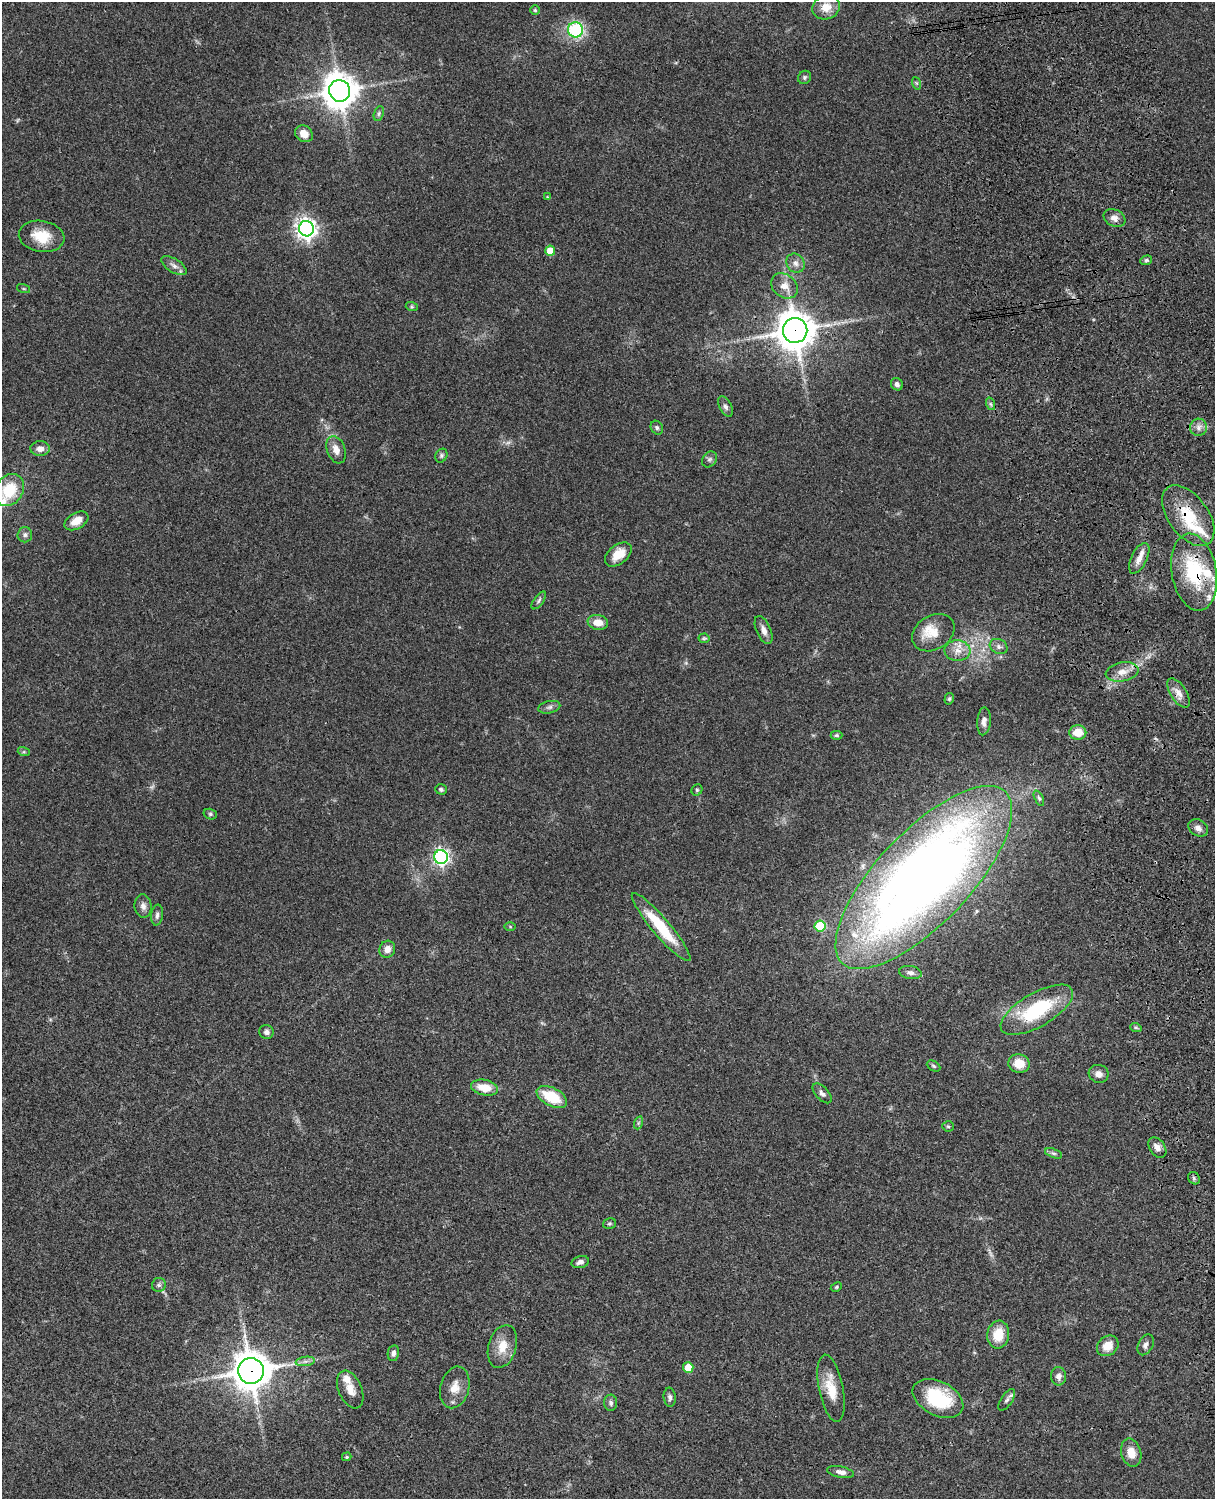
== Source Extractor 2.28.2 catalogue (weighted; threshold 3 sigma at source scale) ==
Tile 6 of 4 x 3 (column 2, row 2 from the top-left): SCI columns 1333-2545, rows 1773-3269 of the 5090 x 4927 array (HDU 1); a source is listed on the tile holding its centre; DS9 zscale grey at full resolution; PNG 1217 x 1501 px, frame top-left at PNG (2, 2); each listed source drawn as its Kron ellipse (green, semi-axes under 4 px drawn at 4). Shown black and unused: <1% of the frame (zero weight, under 3 of 4 exposures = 6% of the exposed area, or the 3 px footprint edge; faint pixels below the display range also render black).
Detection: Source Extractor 2.28.2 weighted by HDU 2 'WHT'; one run over the whole footprint, this tile lists its part. Background 0.0756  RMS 0.0057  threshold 0.0257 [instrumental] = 3 sigma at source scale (4.5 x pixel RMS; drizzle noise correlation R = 1.50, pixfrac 1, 0.05/0.05 arcsec/px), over >= 5 px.
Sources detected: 113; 2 too faint to see at this stretch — neither listed nor drawn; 9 inside a brighter listed object's ellipse — not listed separately; the other 102 listed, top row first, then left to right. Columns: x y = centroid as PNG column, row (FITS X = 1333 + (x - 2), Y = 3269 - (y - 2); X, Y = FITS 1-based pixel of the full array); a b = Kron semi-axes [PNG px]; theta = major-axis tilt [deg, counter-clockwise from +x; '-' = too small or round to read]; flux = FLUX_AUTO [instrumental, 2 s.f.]
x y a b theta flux
826 7 14 12 19 7.8
535 10 5 5 - 0.81
575 30 7 7 - 43
805 77 7 6 - 1.2
916 83 6 4 -71 0.84
340 91 11 10 - 1100
379 114 8 4 71 1.2
304 134 9 7 -37 5.2
547 197 3 3 - 0.42
1114 218 11 8 -27 3.3
306 229 8 7 - 330
42 236 23 15 -10 14
550 251 5 5 - 10
1146 260 6 4 21 0.98
795 263 10 8 -55 3.2
174 266 14 6 -32 3
784 286 14 11 -39 6.4
23 289 7 3 -19 0.64
412 307 6 4 -18 0.76
795 330 12 12 - 1300
897 384 6 5 - 2.1
991 404 6 4 -71 0.96
725 407 11 6 -62 1.9
1198 427 8 8 - 3
657 428 7 6 - 1.3
40 449 10 7 1 3.6
336 450 14 9 -70 5
441 456 7 5 61 1.2
709 459 8 7 - 1.5
9 490 17 13 54 21
1188 516 35 20 -53 25
76 521 13 8 30 6.4
25 535 7 7 - 1.7
618 554 15 9 38 8.9
1139 558 16 8 64 5
1194 572 39 22 -81 41
539 600 10 4 54 1.3
598 622 10 7 -9 6.6
764 630 15 7 -66 3.7
933 633 22 17 32 9.6
704 638 5 5 - 0.83
999 646 9 7 -27 2.2
957 651 13 10 -4 5.8
1122 672 16 9 10 5.9
1179 693 17 8 -57 4.3
949 699 6 4 74 0.86
549 707 11 6 12 1.8
984 721 14 6 86 2.6
1078 732 8 7 - 9
836 735 6 4 0 0.95
24 752 6 4 -17 0.79
441 789 6 5 - 1.4
697 790 6 5 - 0.96
1039 798 8 4 -65 1.1
210 814 7 5 -15 1.1
1198 828 10 8 -32 2.9
441 857 7 7 - 170
924 877 118 46 46 680
143 906 12 8 -83 2.9
157 915 10 6 82 1.8
510 926 6 4 -2 0.65
820 926 5 5 - 28
661 927 44 9 -50 25
387 949 9 7 65 3.8
910 973 11 6 -8 2.4
1037 1010 41 17 30 41
1136 1028 6 3 -19 0.85
266 1032 7 7 - 2
1019 1064 11 9 -12 9.1
933 1066 7 5 -27 1
1099 1074 10 9 - 3.5
484 1088 14 8 -11 9.6
822 1093 12 6 -47 2.2
552 1097 16 9 -27 19
638 1123 7 4 71 0.94
948 1126 5 5 - 0.8
1157 1148 11 7 -54 3.8
1054 1153 9 4 -20 1.2
1194 1178 6 5 - 1.1
609 1224 7 5 17 0.83
580 1262 9 6 15 2.5
159 1285 7 7 - 1.5
836 1287 6 4 24 0.7
998 1335 14 11 80 12
1146 1345 11 7 62 2.3
1108 1346 11 9 39 6.9
502 1347 22 14 74 10
393 1353 8 5 80 2
305 1361 9 4 8 1.9
688 1367 5 5 - 12
251 1371 13 13 - 1200
1058 1376 9 7 -86 2.8
455 1387 21 14 75 7.9
831 1388 34 12 -79 13
350 1390 20 11 -67 6.1
670 1397 9 6 -84 1.7
938 1398 27 17 -27 34
1007 1400 12 5 56 1.9
611 1403 8 6 -89 1.6
1131 1453 14 10 -76 7.5
347 1457 5 4 - 0.71
840 1472 13 5 -11 2.8
Overlapping masked pixels (flux is a lower limit): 5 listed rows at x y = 795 330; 1188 516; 1194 572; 924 877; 251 1371